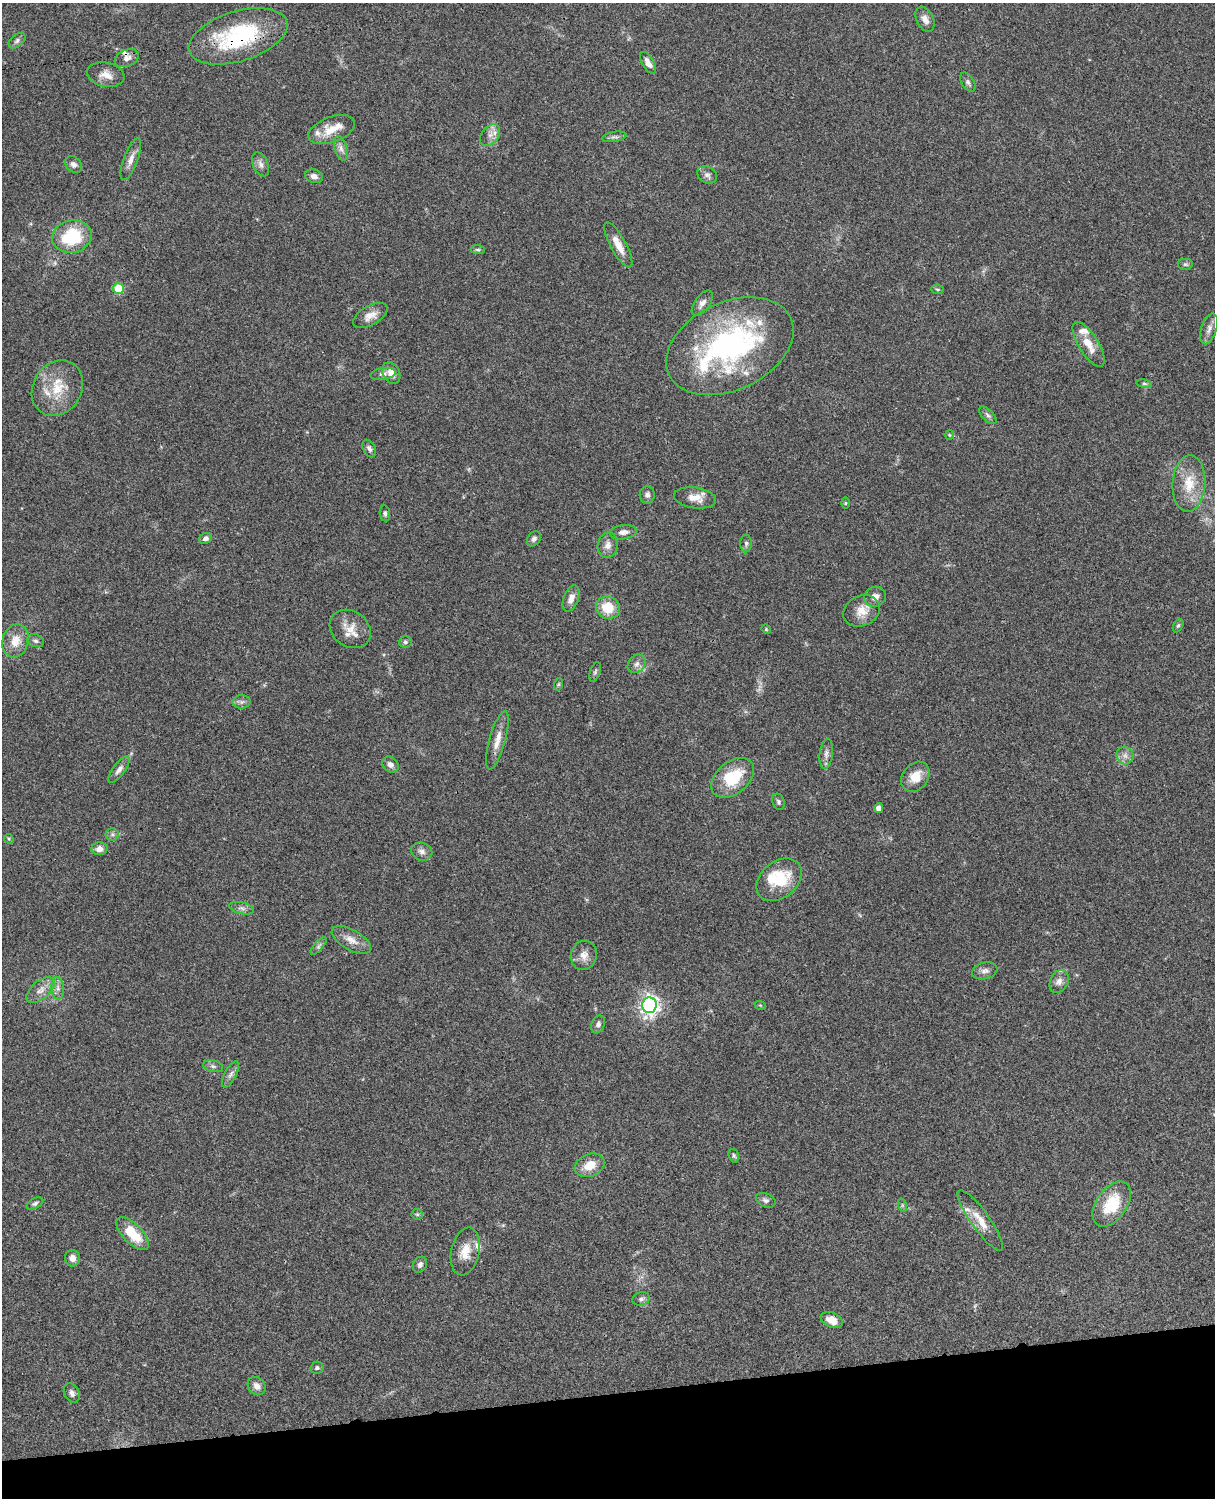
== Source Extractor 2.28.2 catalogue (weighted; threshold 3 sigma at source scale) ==
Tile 10 of 4 x 3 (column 2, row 3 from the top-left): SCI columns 1333-2545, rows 277-1772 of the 5090 x 4927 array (HDU 1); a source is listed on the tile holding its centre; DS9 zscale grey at full resolution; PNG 1217 x 1500 px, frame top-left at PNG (2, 3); each listed source drawn as its Kron ellipse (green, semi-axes under 4 px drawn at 4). Shown black and unused: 7% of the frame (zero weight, under 3 of 4 exposures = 6% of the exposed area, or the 3 px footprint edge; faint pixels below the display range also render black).
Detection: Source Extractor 2.28.2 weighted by HDU 2 'WHT'; one run over the whole footprint, this tile lists its part. Background 0.0756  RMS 0.0057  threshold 0.0257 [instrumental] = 3 sigma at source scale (4.5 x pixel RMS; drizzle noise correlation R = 1.50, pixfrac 1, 0.05/0.05 arcsec/px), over >= 5 px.
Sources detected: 116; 1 too faint to see at this stretch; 1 inside a brighter object's white glare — neither listed nor drawn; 12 inside a brighter listed object's ellipse — not listed separately; the other 102 listed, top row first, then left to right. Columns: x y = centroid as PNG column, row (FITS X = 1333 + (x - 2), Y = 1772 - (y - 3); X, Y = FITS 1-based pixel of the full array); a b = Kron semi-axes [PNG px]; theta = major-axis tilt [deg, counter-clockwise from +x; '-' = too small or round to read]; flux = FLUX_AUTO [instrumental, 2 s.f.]
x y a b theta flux
925 19 13 8 -64 3.6
238 36 51 25 17 60
17 41 10 6 40 1.6
127 58 12 8 22 3.1
648 63 12 6 -59 3.9
106 75 19 12 -11 5.8
968 82 10 6 -58 1.6
331 130 24 12 20 11
490 135 12 8 53 3.7
614 137 12 5 10 1.7
341 148 13 6 -75 2.7
131 159 22 7 69 4.5
73 164 9 7 -42 2.3
261 164 13 7 -66 2.6
707 175 10 8 -30 2.4
314 176 9 6 -19 2.8
72 237 20 16 11 31
618 245 25 7 -61 7.5
478 250 7 4 -5 0.93
1185 264 8 6 0 1.2
118 289 5 5 - 20
937 289 6 3 -2 0.77
702 303 14 7 54 3.2
370 316 19 9 29 5.3
1209 329 16 7 72 3.5
1089 344 26 9 -58 8.8
730 346 67 44 25 120
391 373 11 8 -62 5.1
383 374 13 6 9 1.9
1144 384 8 4 -9 1
57 388 29 24 58 19
988 415 11 5 -46 1.7
949 435 5 3 - 0.51
369 448 9 6 -62 1.9
1189 483 28 16 86 15
647 495 9 7 88 2.1
695 498 21 10 -8 7
846 503 6 4 89 0.73
385 513 8 5 -82 1.2
623 532 14 7 7 3.2
206 538 6 5 - 2
534 539 8 6 54 1.7
746 543 9 5 90 1.4
608 545 13 10 82 3.8
875 597 11 10 - 3.6
571 598 14 7 69 3.9
608 608 12 11 - 12
862 611 19 15 25 8.2
1178 625 7 4 62 0.87
350 629 22 17 -36 8.9
766 629 5 4 - 0.48
15 641 17 13 74 8.4
36 641 9 6 -17 1.5
405 642 6 5 - 1.2
637 664 10 8 49 2.7
595 672 10 5 71 1.2
559 684 6 4 71 0.67
242 702 9 6 1 1.8
497 740 30 8 75 6.6
826 754 15 6 84 2.7
1125 755 9 8 - 2.9
390 765 9 7 -39 2.8
119 770 16 6 54 3.2
915 777 16 12 53 8.8
733 778 24 16 39 24
779 802 8 6 -70 1.4
878 808 5 4 - 2.4
112 834 6 6 - 1.3
9 839 5 4 - 0.67
99 849 8 6 3 3.2
422 852 11 9 -22 2.6
779 880 25 18 40 23
242 908 13 6 -13 2.1
351 940 22 10 -29 6.1
319 946 11 4 49 1.4
584 955 15 13 72 5
985 971 13 8 14 2.8
1059 981 12 9 64 3.5
58 988 11 6 -85 2.4
41 990 17 9 41 4.7
649 1005 8 7 - 270
760 1005 6 3 -18 0.6
598 1024 9 6 68 2.2
213 1066 10 5 -13 1.8
230 1074 14 5 62 2.5
734 1156 7 5 -73 1
590 1165 15 11 22 8.7
766 1200 10 7 -23 1.9
35 1203 9 5 27 1.3
1112 1204 25 15 55 21
902 1205 7 4 -72 1
417 1214 6 5 - 0.85
980 1220 36 9 -54 9.5
133 1234 21 9 -46 17
465 1251 24 14 77 9.6
72 1258 8 7 - 3.2
420 1265 8 6 59 2
641 1299 9 6 17 1.9
832 1320 11 7 -23 6.4
317 1368 6 6 - 1.2
257 1386 10 8 -46 3.4
72 1393 10 7 -65 2.1
Overlapping masked pixels (flux is a lower limit): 1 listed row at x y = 238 36